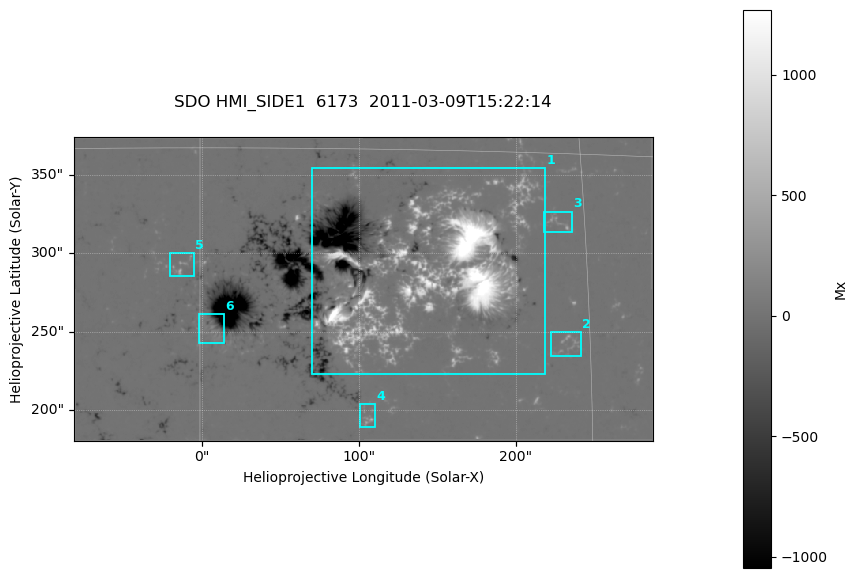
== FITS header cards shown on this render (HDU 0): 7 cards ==
TELESCOP= 'SDO     '           /
INSTRUME= 'HMI_SIDE1'          /
WAVELNTH=              6173.00 /
DATE-OBS= '2011-03-09T15:22:14.900' /
CTYPE1  = 'HPLN-TAN'           /
CTYPE2  = 'HPLT-TAN'           /
BUNIT   = 'Mx      '           /

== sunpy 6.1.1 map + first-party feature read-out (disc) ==
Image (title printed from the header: SDO HMI_SIDE1  6173  2011-03-09T15:22:14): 733 x 384 px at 0.504 arcsec/px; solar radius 967 arcsec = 1917 px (partial field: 2.4% of the solar disc is inside the frame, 99% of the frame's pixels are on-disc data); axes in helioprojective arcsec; data unit Mx (BUNIT, on the colour bar)
Orientation: file roll -179.9 deg (from PC/CROTA): ROTATED to solar-north-up (sunpy Map.rotate, bilinear) for analysis and display; everything below refers to the rotated frame; the empty margins the rotation leaves inside the frame are drawn grey
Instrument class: DISC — disc imager (sunpy class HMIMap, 6173 A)
Bright regions (active regions / flare kernels): reference = the on-disc median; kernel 7 px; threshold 5 sigma = 48.1 Mx over a disc level ~-0.0622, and >= 1.15x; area >= 281 px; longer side >= 5 px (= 2.5 arcsec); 6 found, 6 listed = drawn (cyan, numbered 1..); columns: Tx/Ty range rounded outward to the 2 arcsec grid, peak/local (2 s.f.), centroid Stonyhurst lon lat
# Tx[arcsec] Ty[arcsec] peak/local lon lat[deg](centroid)
1 70..220 222..356 -27070 +9 +10
2 222..242 234..250 -3713 +14 +7
3 218..236 312..328 -3449 +14 +12
4 100..112 188..204 -3980 +6 +4
5 -22..-4 284..300 -4266 -1 +10
6 -4..14 242..262 -1759 +0 +8